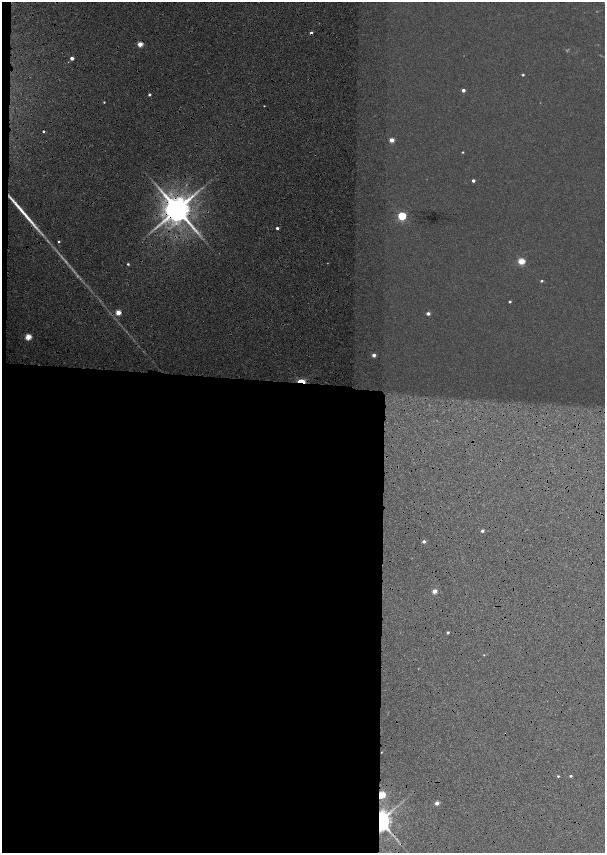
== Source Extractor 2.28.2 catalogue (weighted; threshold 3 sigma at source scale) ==
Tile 9 of 4 x 4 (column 1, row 3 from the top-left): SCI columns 452-1657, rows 1721-3421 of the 5779 x 6834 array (HDU 1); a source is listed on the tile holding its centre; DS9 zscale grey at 2 x 2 block average (1 PNG px = mean of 2 x 2 image px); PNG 607 x 855 px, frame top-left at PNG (2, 2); no overlay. Shown black and unused: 38% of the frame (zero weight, under 6 of 12 exposures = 9% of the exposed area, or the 3 px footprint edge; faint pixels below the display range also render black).
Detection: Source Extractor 2.28.2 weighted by HDU 2 'WHT'; one run over the whole footprint, this tile lists its part. Background 0.0309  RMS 0.0029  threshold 0.012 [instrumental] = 3 sigma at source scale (4.09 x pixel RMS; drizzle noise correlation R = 1.36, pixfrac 0.8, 0.0396/0.0396 arcsec/px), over >= 5 px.
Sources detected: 39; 1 too faint to see at this stretch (2 x 2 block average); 4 cosmic-ray / hot-pixel residue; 1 long thin detection or spike segment (spike, bleed or trail) — not listed; the other 33 listed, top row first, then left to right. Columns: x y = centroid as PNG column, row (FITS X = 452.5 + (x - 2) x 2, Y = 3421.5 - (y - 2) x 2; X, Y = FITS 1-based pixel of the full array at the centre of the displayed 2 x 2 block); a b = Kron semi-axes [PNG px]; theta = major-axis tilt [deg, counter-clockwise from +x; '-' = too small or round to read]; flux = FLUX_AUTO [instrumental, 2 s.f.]
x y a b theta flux
311 33 3 3 - 1.8
140 44 3 2 - 9.6
72 58 2 2 - 3.7
523 75 3 2 - 0.77
463 90 2 2 - 2.4
149 95 2 2 - 1.3
104 102 2 2 - 0.47
264 106 2 2 - 0.38
392 140 3 2 - 6.3
463 152 3 2 - 0.47
473 181 2 2 - 2
177 209 7 6 - 1500
402 216 3 3 - 44
277 228 2 2 - 1.5
59 242 2 2 - 0.64
521 261 3 3 - 21
542 281 3 3 - 0.72
510 302 2 2 - 0.95
118 312 3 3 - 11
428 313 3 2 - 2.4
28 337 3 3 - 15
374 355 3 2 - 2.9
301 381 6 3 -2 14
482 531 2 2 - 1.7
424 541 3 2 - 1.9
434 591 3 2 - 7.2
448 632 2 2 - 1.1
484 655 2 2 - 0.37
558 776 3 2 - 0.69
571 776 2 2 - 1.2
381 795 3 3 - 28
437 803 2 2 - 5.8
380 821 4 4 - 710
Overlapping masked pixels (flux is a lower limit): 6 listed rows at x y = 311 33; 177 209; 28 337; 301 381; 381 795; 380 821